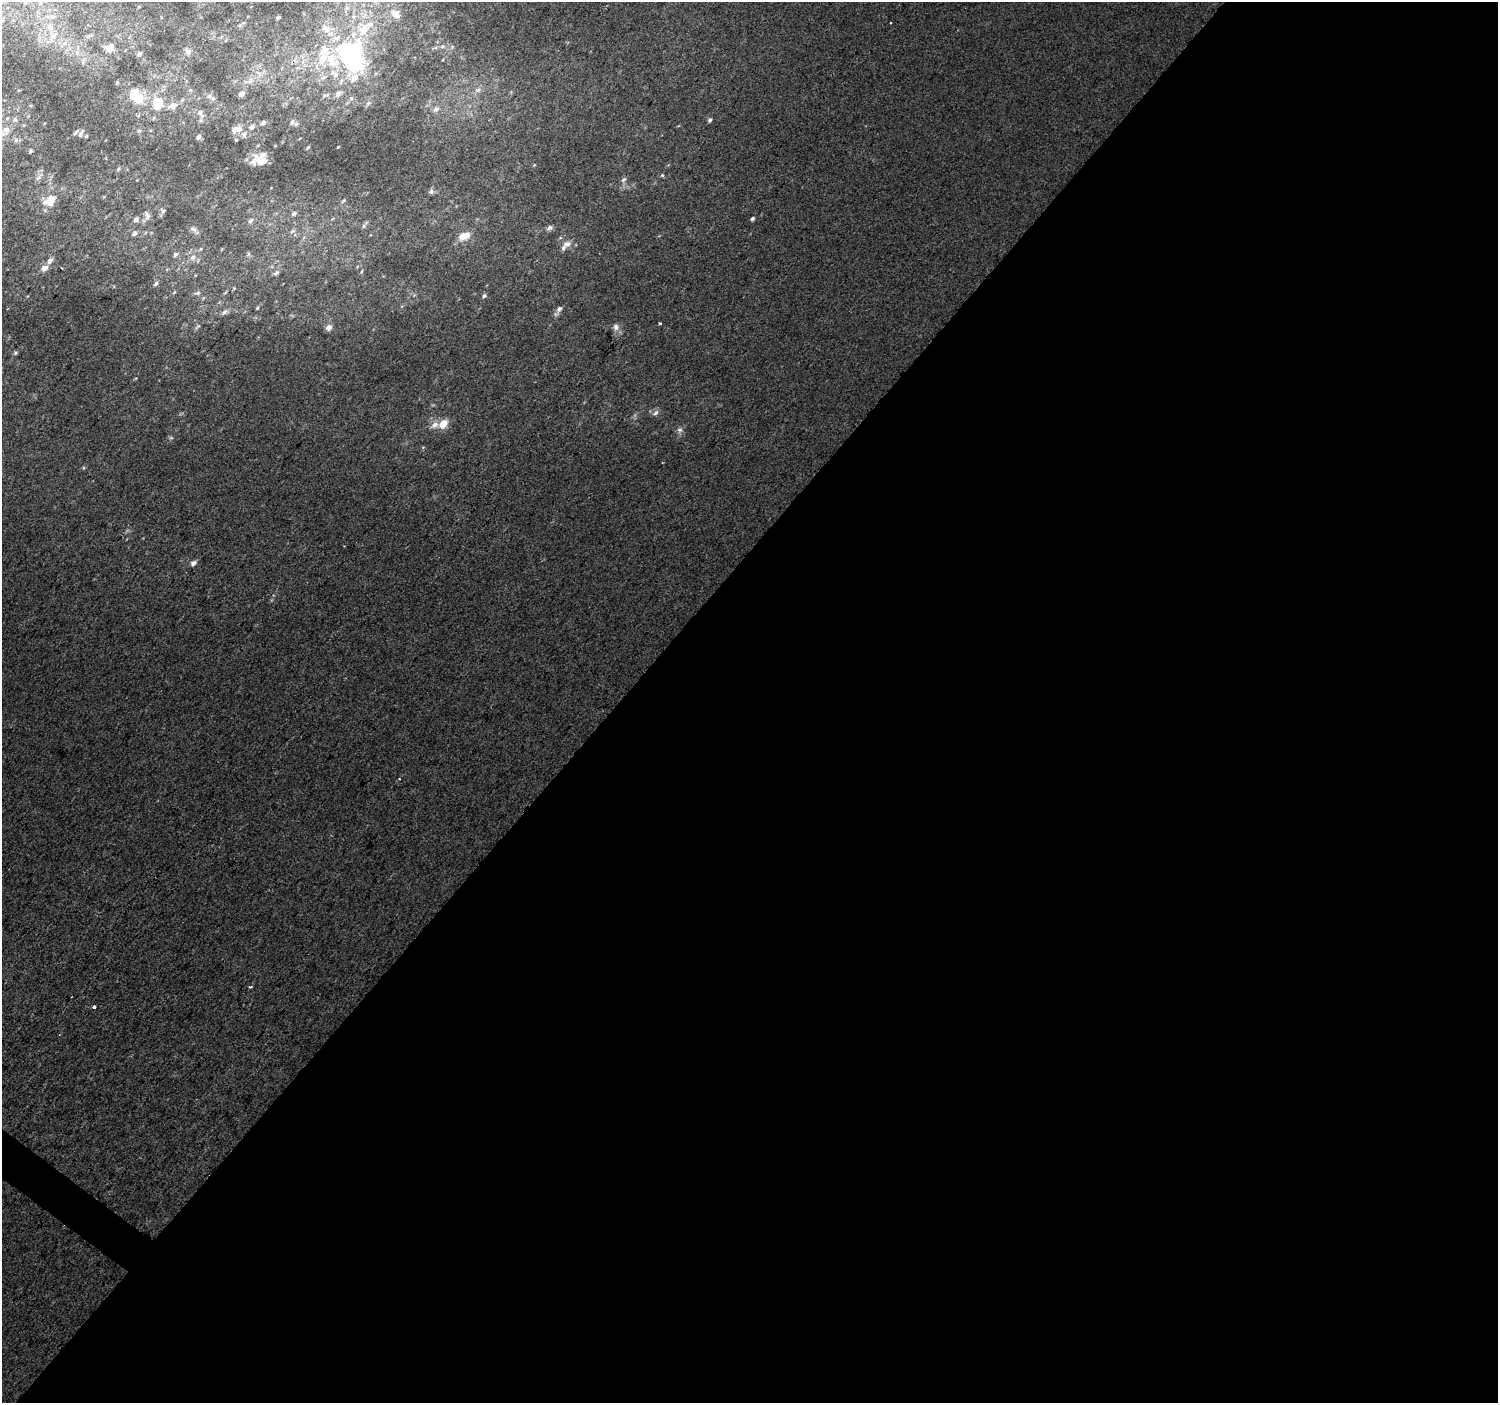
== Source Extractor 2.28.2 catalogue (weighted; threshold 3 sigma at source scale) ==
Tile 12 of 4 x 4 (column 4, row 3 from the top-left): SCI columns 4495-5990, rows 1644-3044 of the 5990 x 6020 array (HDU 1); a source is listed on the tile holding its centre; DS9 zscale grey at full resolution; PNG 1500 x 1405 px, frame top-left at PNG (2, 2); no overlay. Shown black and unused: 59% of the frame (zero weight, under 2 of 3 exposures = <1% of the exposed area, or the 3 px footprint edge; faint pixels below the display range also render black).
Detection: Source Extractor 2.28.2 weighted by HDU 2 'WHT'; one run over the whole footprint, this tile lists its part. Background 0.00681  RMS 0.0057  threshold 0.0258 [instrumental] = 3 sigma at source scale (4.5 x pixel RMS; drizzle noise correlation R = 1.50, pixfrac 1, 0.0396/0.0396 arcsec/px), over >= 5 px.
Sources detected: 108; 5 inside a brighter object's white glare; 2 cosmic-ray / hot-pixel residue — not listed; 16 inside a brighter listed object's ellipse — not listed separately; the other 85 listed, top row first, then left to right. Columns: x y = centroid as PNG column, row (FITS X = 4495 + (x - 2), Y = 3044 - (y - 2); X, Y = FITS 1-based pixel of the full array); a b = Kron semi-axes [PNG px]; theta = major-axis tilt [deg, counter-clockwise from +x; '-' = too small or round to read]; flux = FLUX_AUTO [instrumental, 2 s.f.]
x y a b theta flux
396 14 12 9 -41 4.5
52 17 7 5 -6 1.3
278 17 4 3 - 1.2
50 26 11 7 -34 2.9
326 29 14 9 -30 5.3
442 47 6 4 19 1
452 47 5 5 - 0.86
110 48 11 9 27 4
188 52 9 7 -89 2
139 54 5 4 - 1.4
332 61 50 26 56 46
354 78 66 23 62 31
117 82 5 4 - 0.65
478 90 8 6 20 2.1
241 94 5 4 - 4.4
209 96 7 6 - 1.8
138 98 12 10 -80 13
158 103 12 9 80 13
368 103 7 5 44 1.3
173 106 8 6 27 4.8
436 109 9 7 44 2.7
200 113 13 7 -56 3.3
710 120 6 4 53 1.1
292 122 7 5 58 1.4
263 123 7 5 21 1.5
252 127 9 7 71 2
235 129 10 7 35 4
6 130 21 11 58 8.2
139 130 6 4 -1 0.92
76 132 11 4 46 1.3
81 133 11 4 62 1.6
244 134 9 5 72 1.5
86 136 4 4 - 0.85
199 137 7 6 - 1.6
16 140 6 6 - 1.5
236 140 4 4 - 0.58
308 147 6 4 52 0.75
31 151 5 4 - 0.8
262 161 19 9 -7 8.4
118 169 7 4 60 0.97
662 175 5 4 - 0.79
38 178 9 6 24 2
623 180 9 6 54 1.8
431 191 7 7 - 1.7
343 201 8 4 54 1
50 203 18 7 -3 5.2
163 211 8 6 -75 1.4
294 214 7 5 32 1.5
147 216 11 7 -88 2.5
136 219 7 6 - 1.8
752 219 5 4 - 1.2
250 221 8 6 44 1.6
364 226 8 5 72 1.5
549 228 9 6 25 1.9
193 229 11 6 -31 2.2
292 231 8 5 34 1.2
134 233 6 5 - 1.8
464 236 16 9 22 7.8
567 244 12 8 19 4.1
175 254 6 5 - 1.4
248 254 6 4 72 0.75
193 257 8 7 - 2.5
50 261 8 6 54 2.5
45 268 10 7 27 3
362 271 6 3 71 0.62
276 273 8 4 27 1.3
156 284 6 5 - 1.3
174 292 5 4 - 0.63
197 293 9 5 10 1.4
484 296 6 5 - 1.3
257 308 5 3 - 0.66
559 309 11 6 56 2.9
224 312 10 5 38 1.9
660 323 3 3 - 1.1
198 326 11 4 45 1.2
329 327 6 5 - 3.6
616 327 11 8 -69 3.3
15 353 7 5 17 1
655 413 10 6 42 2
443 424 9 7 50 9
434 425 11 8 35 4.1
680 430 8 7 - 2.1
193 563 7 5 31 2.7
250 987 5 3 - 0.7
94 1007 4 3 - 2.5
Overlapping masked pixels (flux is a lower limit): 1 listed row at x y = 354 78